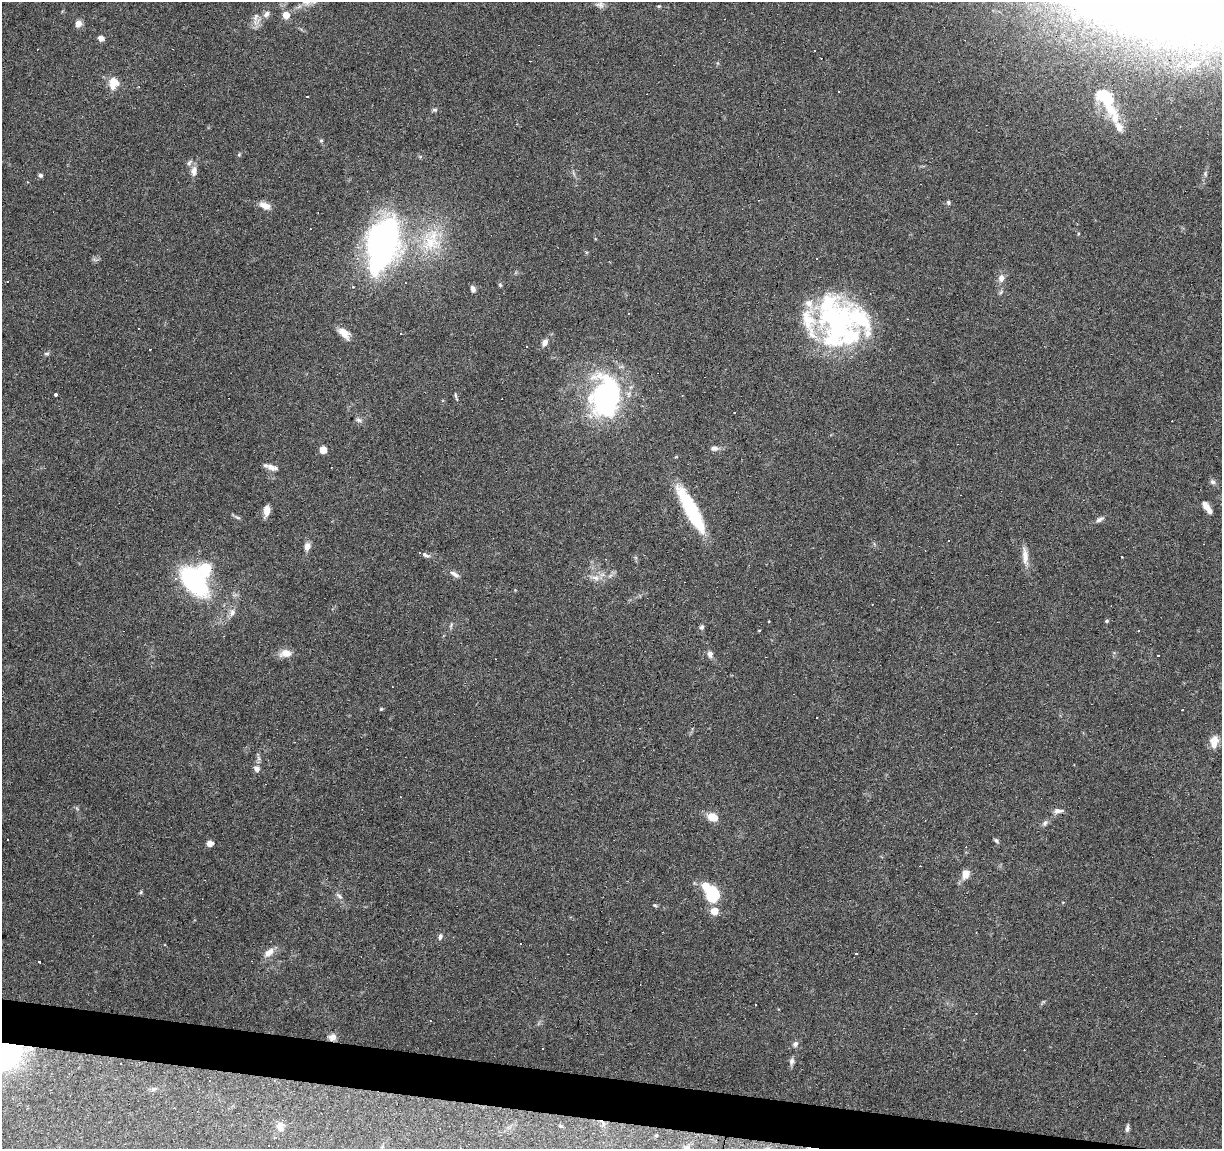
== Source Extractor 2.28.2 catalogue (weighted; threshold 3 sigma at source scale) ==
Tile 6 of 4 x 4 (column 2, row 2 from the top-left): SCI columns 1227-2446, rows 2576-3722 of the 4885 x 5090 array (HDU 1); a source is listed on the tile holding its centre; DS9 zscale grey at full resolution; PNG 1224 x 1151 px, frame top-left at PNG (2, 2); no overlay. Shown black and unused: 3% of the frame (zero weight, under 3 of 6 exposures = <1% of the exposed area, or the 3 px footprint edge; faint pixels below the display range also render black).
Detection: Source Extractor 2.28.2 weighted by HDU 2 'WHT'; one run over the whole footprint, this tile lists its part. Background 0.0705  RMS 0.0045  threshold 0.0185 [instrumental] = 3 sigma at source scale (4.09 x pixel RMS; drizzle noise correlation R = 1.36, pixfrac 0.8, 0.0396/0.0396 arcsec/px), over >= 5 px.
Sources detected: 157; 9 inside a brighter object's white glare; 51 cosmic-ray / hot-pixel residue — not listed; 12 inside a brighter listed object's ellipse — not listed separately; the other 85 listed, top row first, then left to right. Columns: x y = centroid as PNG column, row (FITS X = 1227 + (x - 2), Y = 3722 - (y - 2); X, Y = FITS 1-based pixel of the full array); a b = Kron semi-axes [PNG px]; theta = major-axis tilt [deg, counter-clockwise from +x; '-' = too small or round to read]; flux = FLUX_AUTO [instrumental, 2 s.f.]
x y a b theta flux
600 5 12 7 -12 1.6
659 6 5 4 - 0.42
1102 11 19 7 -7 4.5
266 14 10 7 54 1.8
286 15 6 5 - 5.1
256 17 13 4 57 1.5
1075 18 6 5 - 0.94
78 24 9 7 57 2.4
101 38 6 5 - 2.2
1193 65 10 5 40 1.1
114 82 15 10 -31 4.8
1104 97 26 16 -35 13
434 110 6 5 - 0.82
1115 118 24 15 88 7.7
321 140 6 4 1 0.51
194 171 14 7 83 2.5
40 175 6 5 - 0.81
948 202 6 5 - 0.72
265 205 14 7 -22 3.5
431 242 30 27 -23 22
382 247 79 32 68 88
1001 278 9 7 79 2.4
8 282 3 3 - 1.1
500 284 5 5 - 0.56
473 289 8 5 -71 1.5
1001 292 7 4 71 0.68
838 319 49 31 8 52
344 333 15 8 -45 4.5
545 343 8 6 60 2.3
47 353 8 4 0 0.75
56 395 3 3 - 0.72
456 396 11 3 -77 0.67
606 410 73 30 -58 44
359 420 8 5 -27 0.98
714 448 10 7 -7 1.5
323 450 5 5 - 6.7
271 467 13 8 -34 2.5
1213 482 8 6 -15 0.97
1205 505 10 7 -68 2
691 510 53 12 -62 32
266 511 11 6 82 3.4
238 518 8 3 -19 0.75
1099 519 11 6 23 1.4
307 546 10 7 78 2.4
425 554 4 3 - 2.5
1025 555 22 7 -84 4
1122 557 3 3 - 1.7
205 569 6 6 - 40
454 574 14 5 -29 1.8
595 578 12 6 -12 2.4
194 581 27 15 -49 59
232 612 12 7 72 2.1
1107 621 5 4 - 0.57
702 627 6 6 - 0.93
759 631 4 3 - 0.3
285 653 14 9 4 4.3
710 654 8 6 -80 1.7
381 709 5 4 - 0.45
1214 742 16 10 79 4.4
257 769 8 7 - 1.7
1058 811 13 5 3 1.7
712 817 10 7 -28 6.1
1045 823 9 6 62 1.2
996 841 7 4 -52 0.77
210 844 7 6 - 2
965 874 12 8 71 3.7
710 891 22 11 -34 14
141 892 5 4 - 0.49
339 896 10 5 -40 1.2
714 911 8 8 - 4.2
440 937 8 5 70 1.2
269 953 12 7 41 3.8
39 961 3 3 - 2
430 1021 3 2 - 0.26
332 1037 9 9 - 2.2
795 1044 8 7 - 1.4
5 1054 38 31 1 58
791 1061 9 6 71 1.2
121 1064 2 2 - 0.36
154 1089 11 5 24 1.2
603 1123 14 6 -58 2.1
280 1126 12 9 89 2.7
560 1126 7 5 -20 0.65
1127 1128 9 4 78 0.96
656 1135 5 4 - 0.53
Overlapping masked pixels (flux is a lower limit): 3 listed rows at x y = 332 1037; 5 1054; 603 1123
Isophote crosses this tile's border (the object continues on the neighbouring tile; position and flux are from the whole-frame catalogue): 1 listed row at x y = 5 1054